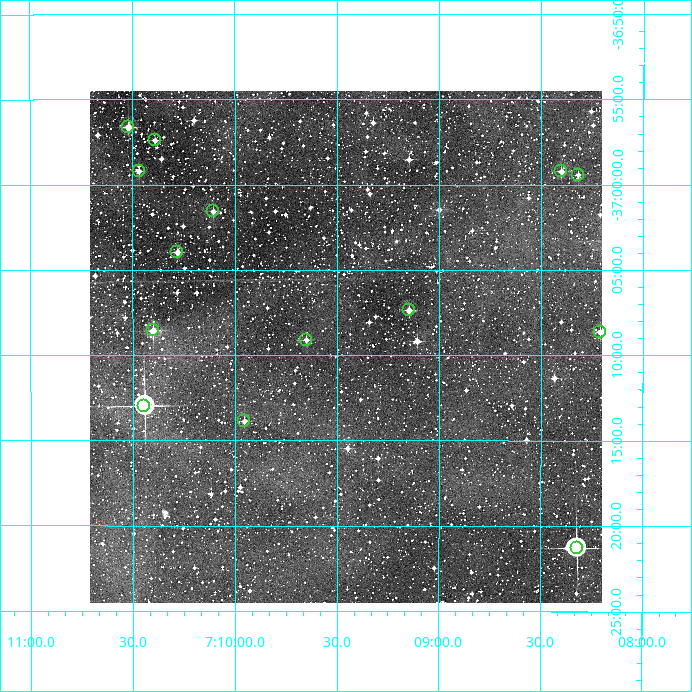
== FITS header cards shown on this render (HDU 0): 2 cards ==
NAXIS1  =                  512
NAXIS2  =                  512

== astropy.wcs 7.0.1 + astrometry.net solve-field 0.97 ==
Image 512 x 512 px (HDU 0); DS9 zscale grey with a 90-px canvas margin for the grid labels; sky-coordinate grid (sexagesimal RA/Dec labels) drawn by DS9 from the SOLVED WCS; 14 Tycho-2 reference stars matched to detected sources circled (green)
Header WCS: RA---TAN/DEC--TAN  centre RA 07:09:27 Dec -37:09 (107.36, -37.16 deg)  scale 3.52 arcsec/px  FOV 30.0' x 30.0'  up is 0 deg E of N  parity normal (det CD < 0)
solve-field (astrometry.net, Tycho-2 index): VERIFIED the header's WCS against the Tycho-2 star catalogue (verified at 2 index scales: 9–14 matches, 0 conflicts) and refined it, rather than solving blind
Solved WCS: RA---TAN-SIP/DEC--TAN-SIP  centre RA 07:09:27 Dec -37:09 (107.36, -37.16 deg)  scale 3.51 arcsec/px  FOV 30.0' x 30.0'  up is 0 deg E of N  parity normal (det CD < 0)
The solver's refit moves the header's centre by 1 arcsec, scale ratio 0.9997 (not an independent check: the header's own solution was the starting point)
Tycho-2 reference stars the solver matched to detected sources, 14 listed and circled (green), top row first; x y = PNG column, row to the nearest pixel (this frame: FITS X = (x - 90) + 1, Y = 512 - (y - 91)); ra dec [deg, ICRS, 3 dp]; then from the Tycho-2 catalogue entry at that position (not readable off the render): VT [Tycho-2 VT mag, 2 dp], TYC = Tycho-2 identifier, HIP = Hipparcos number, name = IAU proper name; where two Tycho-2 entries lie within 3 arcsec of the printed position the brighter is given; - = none
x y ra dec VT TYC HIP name
128 127 107.630 -36.944 10.55 7102-628-1 - -
155 140 107.597 -36.957 11.52 7102-582-1 - -
139 171 107.617 -36.987 11.42 7102-463-1 - -
561 171 107.100 -36.987 11.68 7102-500-1 - -
578 175 107.080 -36.990 12.11 7102-485-1 - -
213 211 107.526 -37.026 11.76 7102-475-1 - -
177 252 107.570 -37.066 11.41 7102-590-1 - -
409 310 107.287 -37.123 10.79 7102-583-1 - -
153 330 107.600 -37.143 10.39 7102-469-1 - -
600 332 107.052 -37.144 11.48 7102-526-1 - -
306 340 107.412 -37.152 12.05 7102-415-1 - -
144 406 107.611 -37.216 7.81 7102-486-1 34635 -
244 421 107.488 -37.231 11.47 7102-426-1 - -
577 548 107.080 -37.355 8.65 7102-123-1 - -